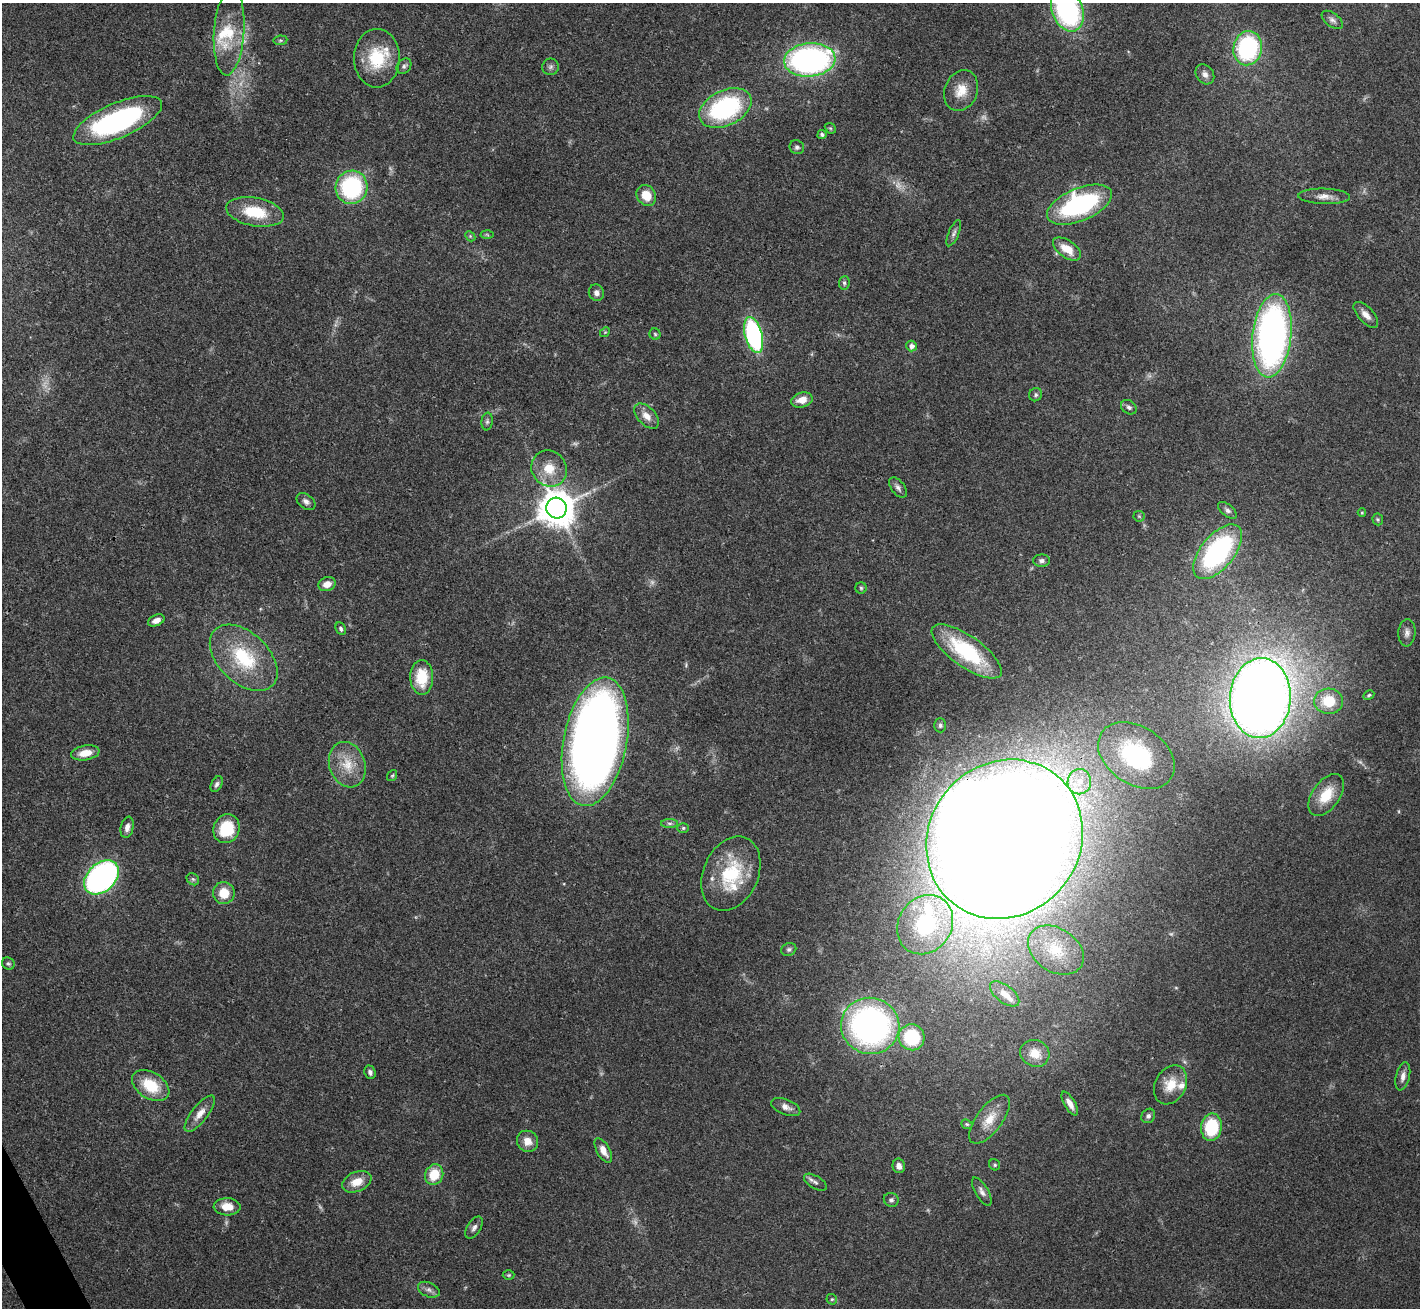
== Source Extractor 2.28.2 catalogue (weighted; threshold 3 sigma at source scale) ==
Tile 7 of 4 x 4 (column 3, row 2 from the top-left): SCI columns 2841-4258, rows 2769-4074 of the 5679 x 5670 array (HDU 1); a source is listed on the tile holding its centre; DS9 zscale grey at full resolution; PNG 1422 x 1310 px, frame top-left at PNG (2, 3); each listed source drawn as its Kron ellipse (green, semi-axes under 4 px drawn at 4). Shown black and unused: <1% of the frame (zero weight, under 3 of 4 exposures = <1% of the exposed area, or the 3 px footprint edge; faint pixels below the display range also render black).
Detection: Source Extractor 2.28.2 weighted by HDU 2 'WHT'; one run over the whole footprint, this tile lists its part. Background 0.0648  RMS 0.0052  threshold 0.0234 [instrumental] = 3 sigma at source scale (4.5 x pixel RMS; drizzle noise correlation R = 1.50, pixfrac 1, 0.05/0.05 arcsec/px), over >= 5 px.
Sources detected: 127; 11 too faint to see at this stretch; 1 inside a brighter object's white glare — neither listed nor drawn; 5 inside a brighter listed object's ellipse — not listed separately; the other 110 listed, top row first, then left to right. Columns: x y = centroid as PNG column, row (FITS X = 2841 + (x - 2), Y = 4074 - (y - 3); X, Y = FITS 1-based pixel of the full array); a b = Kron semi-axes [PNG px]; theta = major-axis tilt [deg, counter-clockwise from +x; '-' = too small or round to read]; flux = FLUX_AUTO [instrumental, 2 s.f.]
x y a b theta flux
1067 10 22 15 -69 94
1332 20 12 6 -37 2
229 32 43 15 86 19
280 40 7 5 7 0.91
1248 48 17 14 77 64
377 58 29 23 89 25
810 60 26 16 5 150
404 66 8 6 48 1.4
551 67 8 8 - 1.7
1205 74 11 8 -53 2.7
961 91 21 16 68 9.6
725 108 28 17 25 71
118 121 47 17 23 98
830 128 6 4 -43 0.81
822 135 4 4 - 1.3
797 147 7 6 - 1.6
351 187 17 16 - 59
646 195 11 9 -56 8.8
1324 196 26 7 -2 4.7
1079 205 35 16 23 82
255 212 29 14 -10 20
954 233 14 5 67 1.9
487 235 6 4 -3 0.7
470 236 6 4 -46 0.76
1067 249 16 8 -35 8.9
844 283 7 5 81 1.2
596 293 8 7 - 2.2
1366 315 16 7 -47 3.9
605 332 5 4 - 0.62
655 334 5 5 - 0.79
754 335 18 8 -75 87
1272 336 42 19 84 220
911 346 5 5 - 2.3
1035 395 7 6 - 1.3
802 400 11 7 15 6
1129 407 8 6 -38 1.6
647 416 15 9 -45 5.1
487 421 9 5 83 1.3
549 469 19 17 -48 11
898 488 12 6 -54 2
306 501 10 7 -37 2.2
557 508 10 10 - 1400
1227 510 11 6 -38 1.7
1362 513 4 4 - 0.48
1139 516 6 5 - 0.72
1378 519 6 5 - 0.78
1218 552 32 16 51 92
1042 561 8 6 1 1.8
327 584 9 7 18 4.7
861 588 5 5 - 0.88
156 620 9 5 24 3.4
341 629 6 4 -64 1.2
1407 633 14 8 85 2.8
967 651 41 15 -35 49
244 658 40 25 -43 36
422 677 17 11 -89 17
1369 695 6 4 29 0.72
1260 698 40 30 86 810
1329 701 14 13 - 13
940 725 7 6 - 1.3
595 742 65 31 79 570
85 753 14 7 10 7.5
1136 756 42 29 -34 65
347 765 23 18 -70 13
392 775 6 4 53 0.72
1079 782 13 12 - 7.7
217 784 8 5 62 1.5
1326 795 24 13 55 14
670 823 8 4 0 1.2
127 827 11 6 79 2.8
683 828 6 5 - 0.86
227 829 15 13 66 20
1004 839 82 75 51 3300
731 874 39 27 65 34
101 877 20 14 43 170
193 879 7 5 -44 1.1
224 893 11 10 - 9.6
925 925 31 26 56 44
789 949 8 6 25 1.3
1056 950 30 21 -33 20
8 963 6 6 - 1
1005 994 17 8 -37 6.4
870 1026 29 28 - 180
912 1037 13 13 - 35
1035 1053 15 13 -26 7.5
370 1072 7 5 -68 1.6
1403 1076 14 7 76 3.1
1171 1085 20 15 61 11
151 1086 20 13 -32 18
1070 1104 13 5 -59 3.7
786 1107 15 7 -21 3.4
200 1114 22 8 52 5.6
1148 1116 7 6 - 1.5
989 1119 29 12 53 10
967 1124 6 4 -21 0.82
1211 1127 14 10 82 30
527 1141 11 10 - 5.2
603 1151 13 6 -60 4.8
995 1165 6 5 - 0.92
899 1166 7 6 - 2.8
434 1175 10 9 - 12
357 1182 15 10 22 7.8
815 1182 13 6 -31 1.9
982 1192 16 6 -60 2.6
891 1200 7 7 - 1.6
227 1207 13 8 -2 7.3
474 1228 12 6 59 2.1
509 1275 6 5 - 0.76
429 1290 11 7 -23 2.3
832 1299 5 5 - 0.73
Overlapping masked pixels (flux is a lower limit): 2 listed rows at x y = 725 108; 1004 839
Isophote crosses this tile's border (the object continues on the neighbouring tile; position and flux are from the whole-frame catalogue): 1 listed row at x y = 1067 10